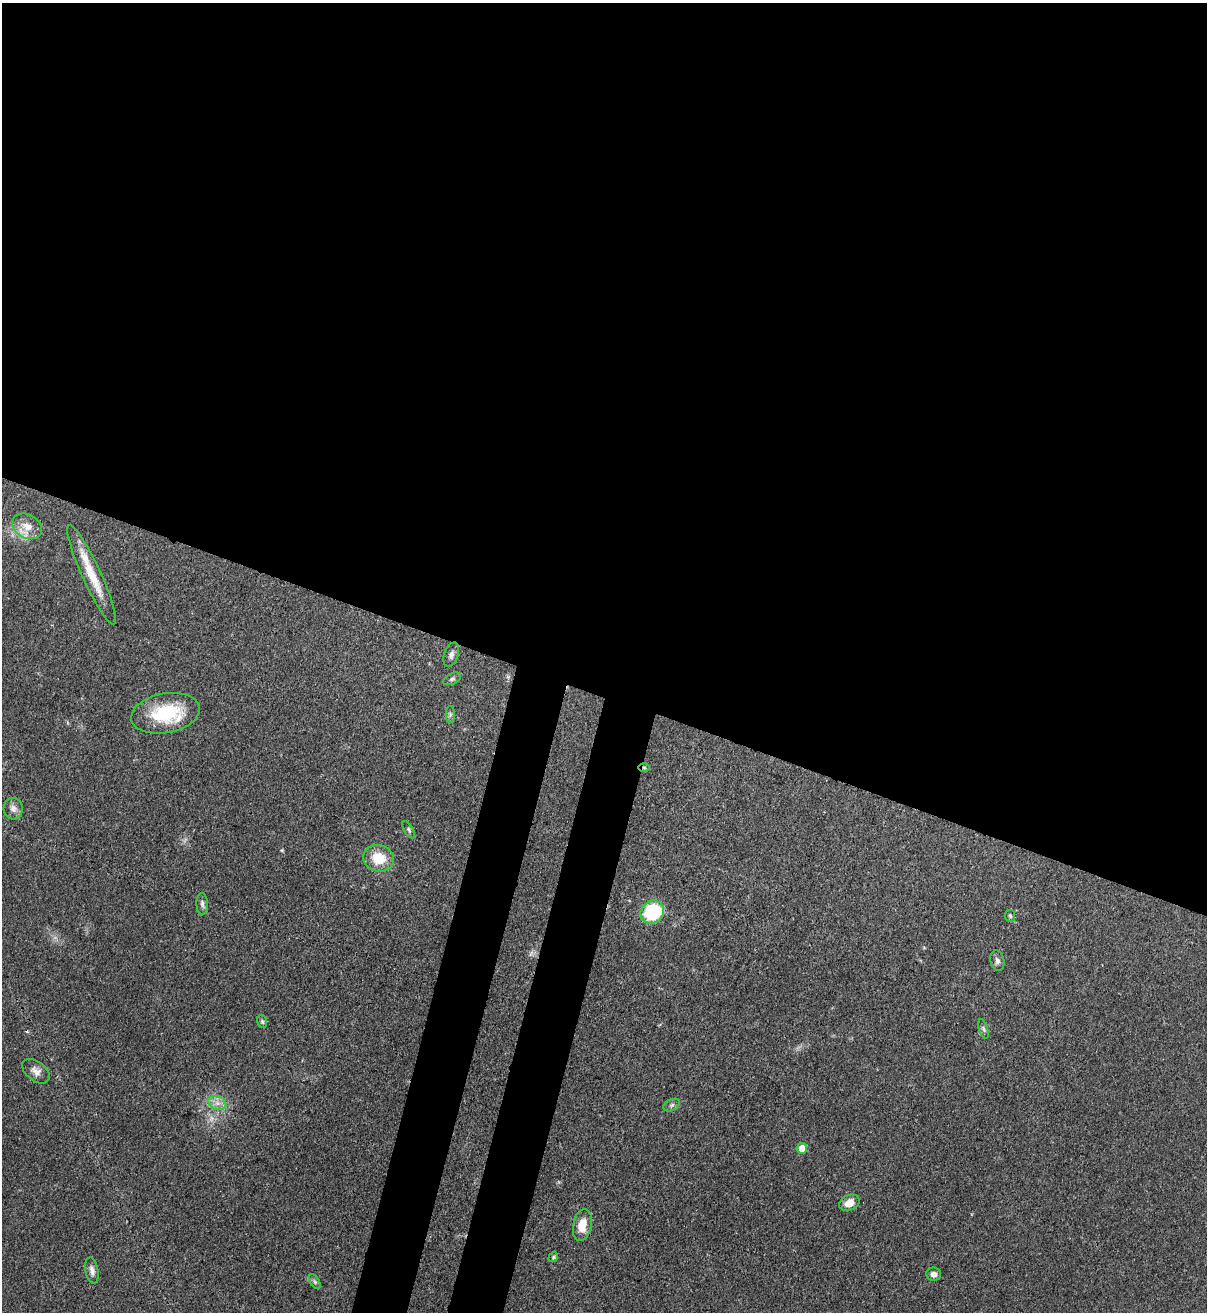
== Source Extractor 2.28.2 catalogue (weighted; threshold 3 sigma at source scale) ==
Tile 3 of 4 x 4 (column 3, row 1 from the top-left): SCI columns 2628-3832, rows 3964-5273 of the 5383 x 5308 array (HDU 1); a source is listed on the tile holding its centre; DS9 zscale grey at full resolution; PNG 1209 x 1314 px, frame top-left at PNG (2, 3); each listed source drawn as its Kron ellipse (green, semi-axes under 4 px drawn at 4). Shown black and unused: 57% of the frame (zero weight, under 3 of 4 exposures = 7% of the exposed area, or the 3 px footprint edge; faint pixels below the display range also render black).
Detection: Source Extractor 2.28.2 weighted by HDU 2 'WHT'; one run over the whole footprint, this tile lists its part. Background 0.0825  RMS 0.0039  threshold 0.0176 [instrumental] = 3 sigma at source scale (4.5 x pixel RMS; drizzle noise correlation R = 1.50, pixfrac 1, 0.05/0.05 arcsec/px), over >= 5 px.
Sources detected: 28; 1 cosmic-ray / hot-pixel residue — neither listed nor drawn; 1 inside a brighter listed object's ellipse — not listed separately; the other 26 listed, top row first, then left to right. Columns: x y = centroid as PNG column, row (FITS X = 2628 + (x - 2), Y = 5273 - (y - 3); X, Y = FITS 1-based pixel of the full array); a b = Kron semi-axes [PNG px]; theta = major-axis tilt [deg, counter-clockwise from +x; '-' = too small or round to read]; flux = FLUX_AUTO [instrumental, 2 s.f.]
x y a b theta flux
27 526 16 11 -30 5.1
92 575 54 9 -65 12
451 655 13 7 71 1.6
452 679 10 5 25 1
165 713 35 20 10 22
450 714 8 4 90 0.88
644 768 6 4 -1 0.43
13 809 11 9 -85 2.3
409 830 9 4 -59 0.82
378 858 15 13 -15 9.6
202 904 11 5 -89 1.3
652 912 12 11 - 28
1010 916 6 5 - 0.67
997 961 10 7 -79 1.4
262 1021 6 5 - 0.62
983 1029 10 4 -72 0.99
36 1071 15 9 -38 2.7
217 1103 9 7 -21 2.4
672 1105 9 5 27 1
802 1148 5 5 - 6.6
849 1203 10 7 25 4.6
582 1225 16 9 80 6.3
553 1257 5 4 - 0.53
92 1271 13 6 -79 2
934 1274 7 6 - 2
315 1282 8 4 -59 0.82
Overlapping masked pixels (flux is a lower limit): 1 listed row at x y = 644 768